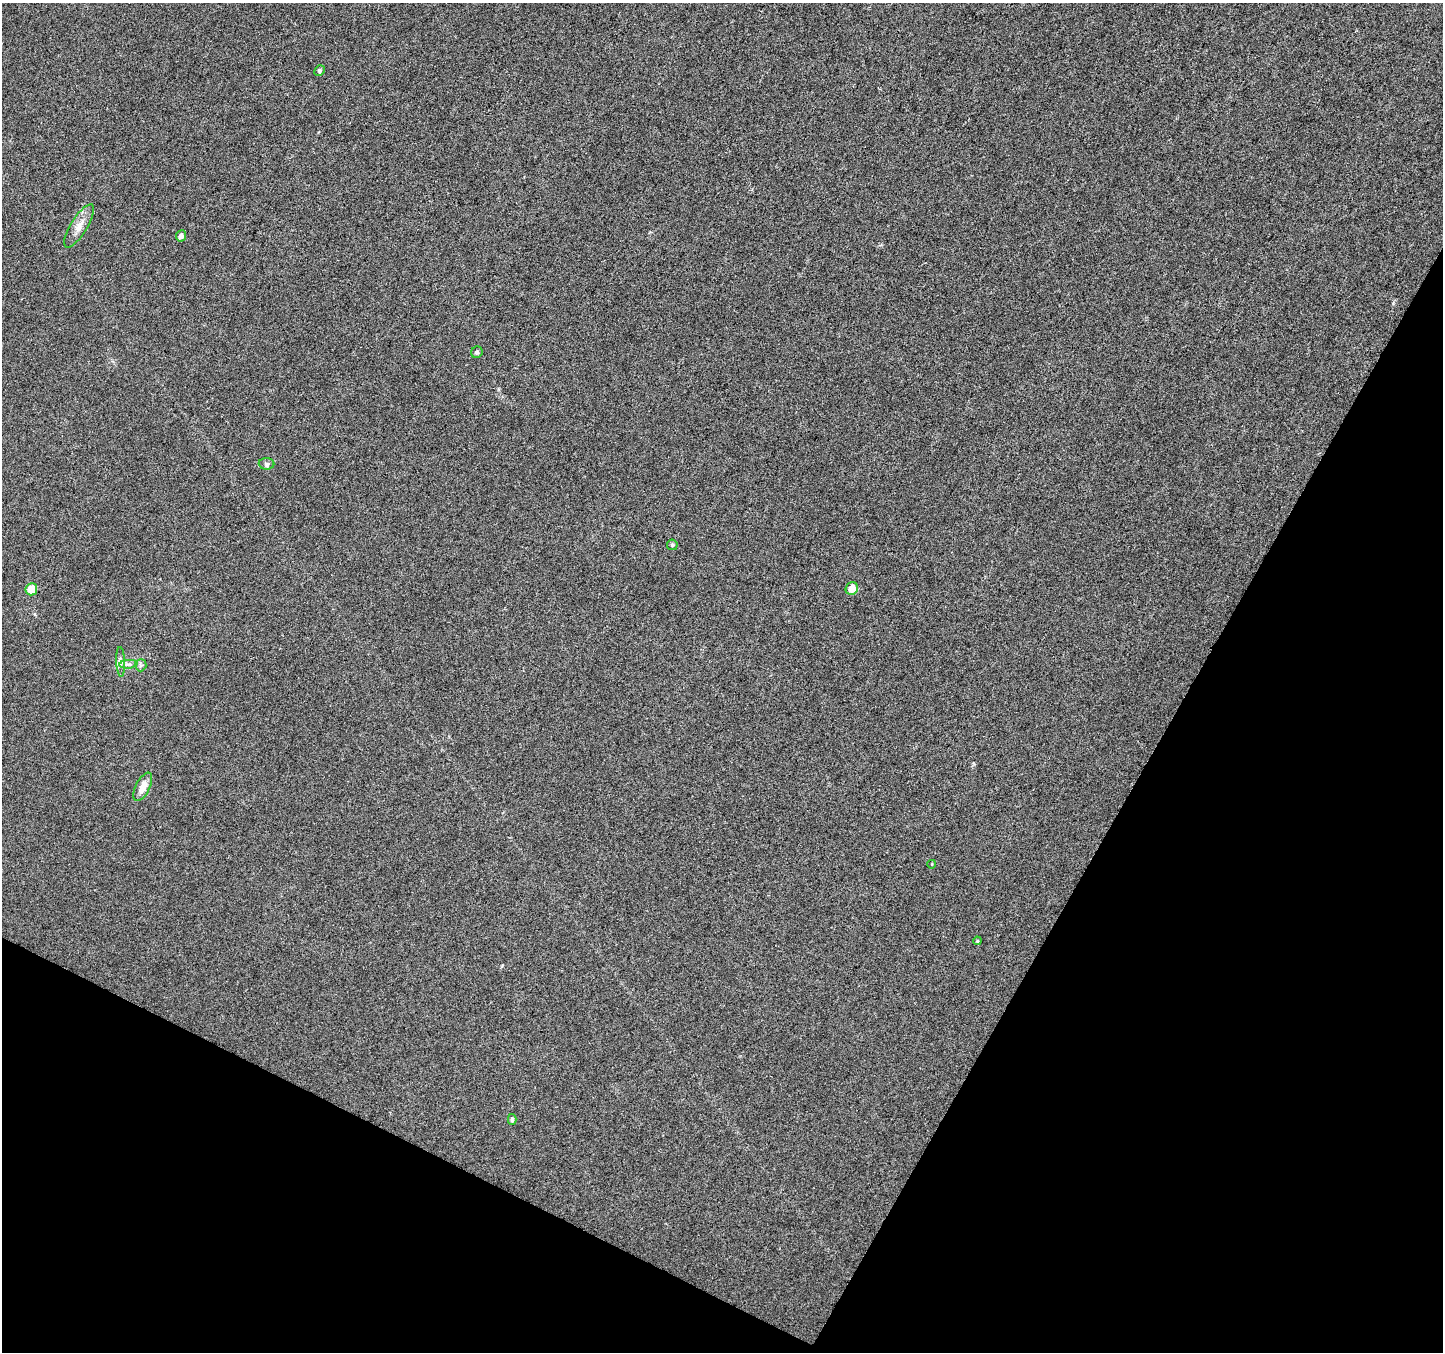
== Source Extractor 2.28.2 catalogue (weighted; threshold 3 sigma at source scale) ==
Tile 15 of 4 x 4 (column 3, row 4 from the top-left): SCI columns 2882-4322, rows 201-1550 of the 5771 x 5868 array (HDU 1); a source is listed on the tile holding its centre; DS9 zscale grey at full resolution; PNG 1445 x 1354 px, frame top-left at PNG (2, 3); each listed source drawn as its Kron ellipse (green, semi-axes under 4 px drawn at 4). Shown black and unused: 27% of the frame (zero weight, under 3 of 6 exposures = <1% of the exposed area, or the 3 px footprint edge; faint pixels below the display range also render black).
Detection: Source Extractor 2.28.2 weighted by HDU 2 'WHT'; one run over the whole footprint, this tile lists its part. Background 0.00617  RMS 0.0033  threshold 0.0134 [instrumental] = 3 sigma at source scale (4.09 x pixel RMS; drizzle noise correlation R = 1.36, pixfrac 0.8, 0.0396/0.0396 arcsec/px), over >= 5 px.
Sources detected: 15; all 15 listed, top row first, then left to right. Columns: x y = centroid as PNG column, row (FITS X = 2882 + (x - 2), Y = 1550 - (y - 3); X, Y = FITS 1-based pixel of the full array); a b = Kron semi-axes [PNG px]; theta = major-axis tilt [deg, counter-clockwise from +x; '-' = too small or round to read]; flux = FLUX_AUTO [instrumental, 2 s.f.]
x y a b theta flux
319 71 6 5 - 0.6
79 226 25 8 59 3.1
181 236 6 5 - 1.1
477 352 6 5 - 0.65
266 464 8 6 -2 0.67
672 545 5 5 - 0.53
852 588 6 6 - 3.6
31 589 6 6 - 4.7
121 662 15 4 -88 1.1
128 664 9 3 5 0.71
141 665 6 5 - 0.68
143 787 15 7 63 3
932 864 4 3 - 0.21
977 941 4 3 - 0.29
512 1119 5 4 - 0.59